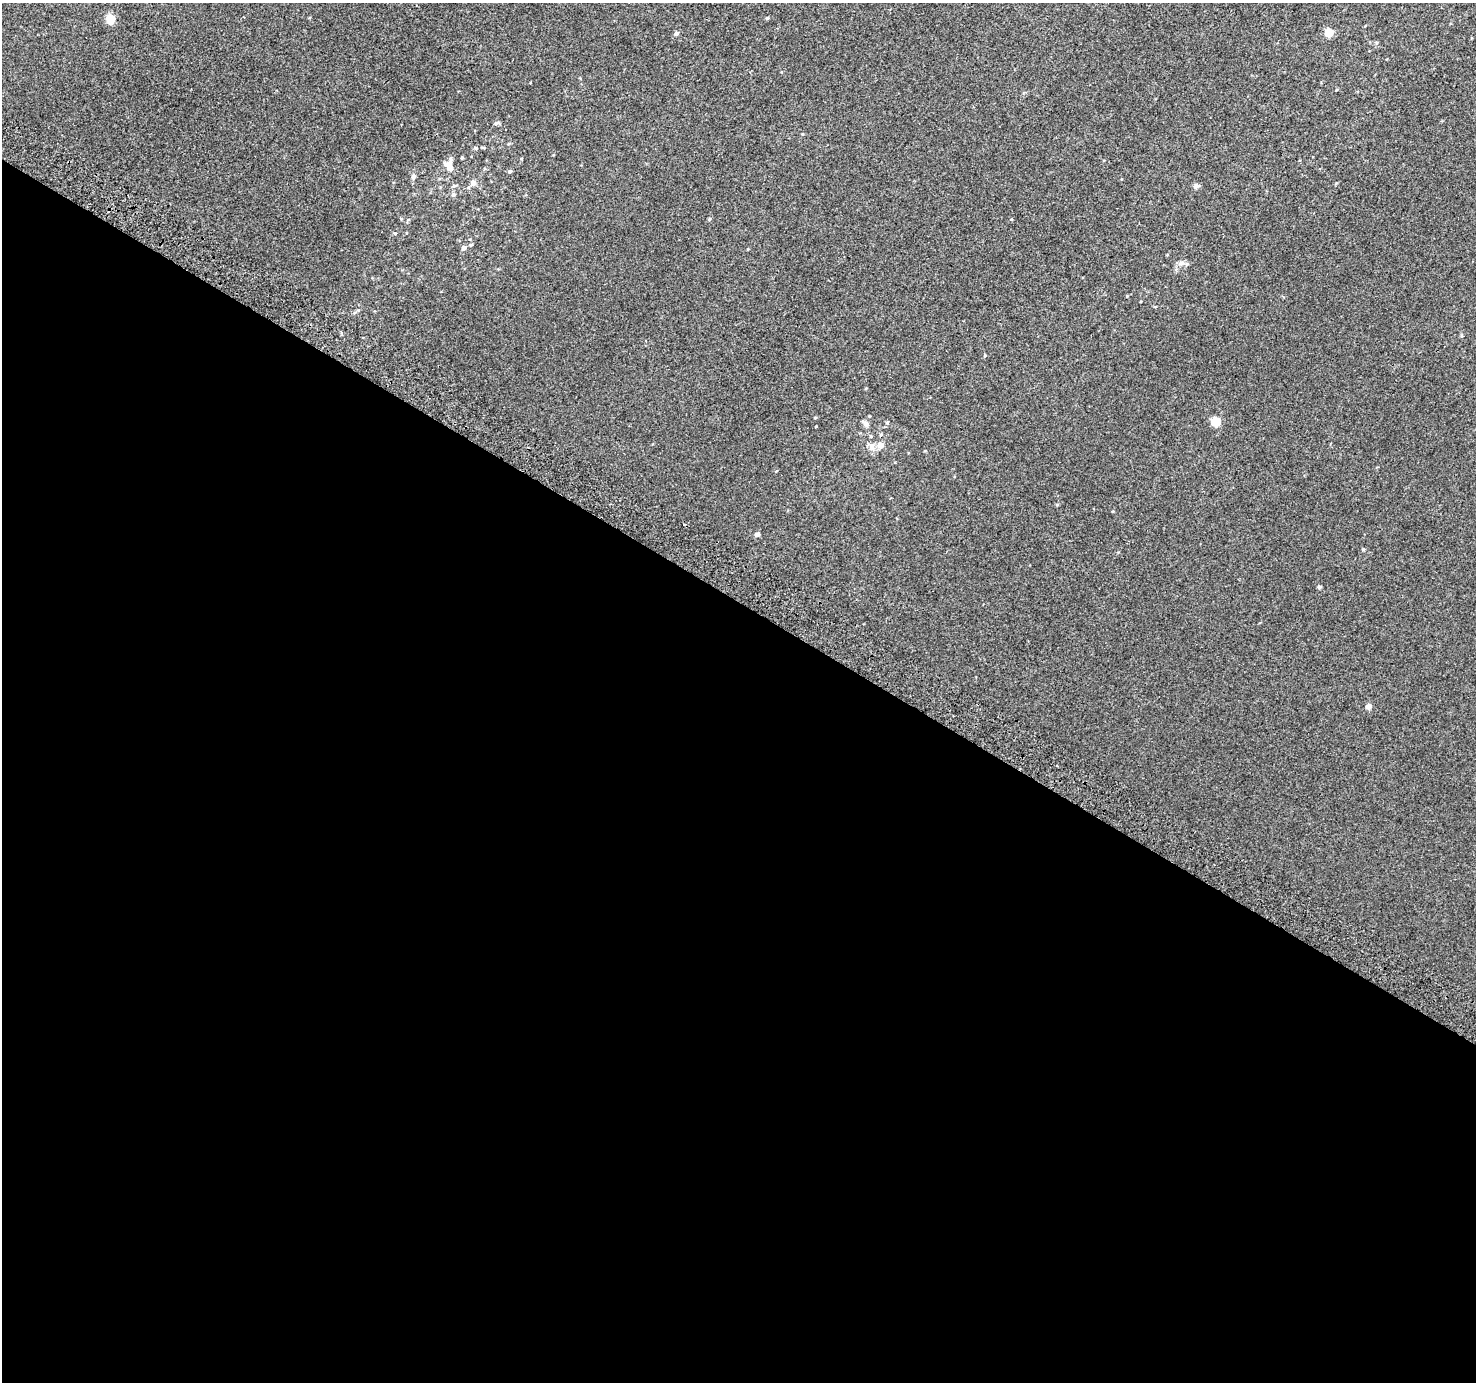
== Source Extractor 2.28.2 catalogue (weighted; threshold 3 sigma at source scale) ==
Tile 14 of 4 x 4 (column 2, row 4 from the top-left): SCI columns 1504-2977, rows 291-1670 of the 5950 x 6035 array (HDU 1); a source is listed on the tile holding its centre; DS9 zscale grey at full resolution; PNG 1478 x 1384 px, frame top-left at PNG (2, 3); no overlay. Shown black and unused: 57% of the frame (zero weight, under 2 of 3 exposures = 2% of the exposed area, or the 3 px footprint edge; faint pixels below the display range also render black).
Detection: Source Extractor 2.28.2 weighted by HDU 2 'WHT'; one run over the whole footprint, this tile lists its part. Background 0.00299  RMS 0.0073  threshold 0.0329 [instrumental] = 3 sigma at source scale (4.5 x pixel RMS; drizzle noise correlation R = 1.50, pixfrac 1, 0.0396/0.0396 arcsec/px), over >= 5 px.
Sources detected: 34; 1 cosmic-ray / hot-pixel residue — not listed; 1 inside a brighter listed object's ellipse — not listed separately; the other 32 listed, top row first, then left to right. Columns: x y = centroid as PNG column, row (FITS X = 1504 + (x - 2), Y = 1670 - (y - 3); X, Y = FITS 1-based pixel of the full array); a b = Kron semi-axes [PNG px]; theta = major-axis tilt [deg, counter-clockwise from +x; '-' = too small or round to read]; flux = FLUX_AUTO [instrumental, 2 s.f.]
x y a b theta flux
767 18 5 4 - 0.77
110 19 5 5 - 26
1329 32 5 5 - 23
676 33 6 5 - 1.5
496 123 8 4 20 1.4
476 148 5 4 - 1.1
462 158 4 3 - 0.81
448 165 14 8 -44 5
510 171 5 4 - 1.2
413 177 6 6 - 1.8
473 183 7 7 - 2.6
454 186 6 4 28 1.1
1196 186 8 7 - 1.9
453 194 6 6 - 1.6
709 219 5 4 - 0.81
1011 219 4 3 - 0.53
408 220 5 3 - 0.66
395 233 5 3 - 0.61
471 245 5 4 - 0.96
464 248 5 5 - 2.5
1181 263 11 6 5 2.8
815 418 5 3 - 0.61
1215 421 5 5 - 28
887 422 5 4 - 0.84
866 424 9 6 -36 2.8
881 434 5 3 - 0.75
871 436 5 4 - 0.84
880 445 8 7 - 4.6
757 535 5 4 - 2.2
1363 549 4 4 - 0.77
1319 587 4 4 - 1.3
1369 706 5 4 - 5.2
Unlisted compact peaks at least as high as the median listed source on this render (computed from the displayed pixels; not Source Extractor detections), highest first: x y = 816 426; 1057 505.